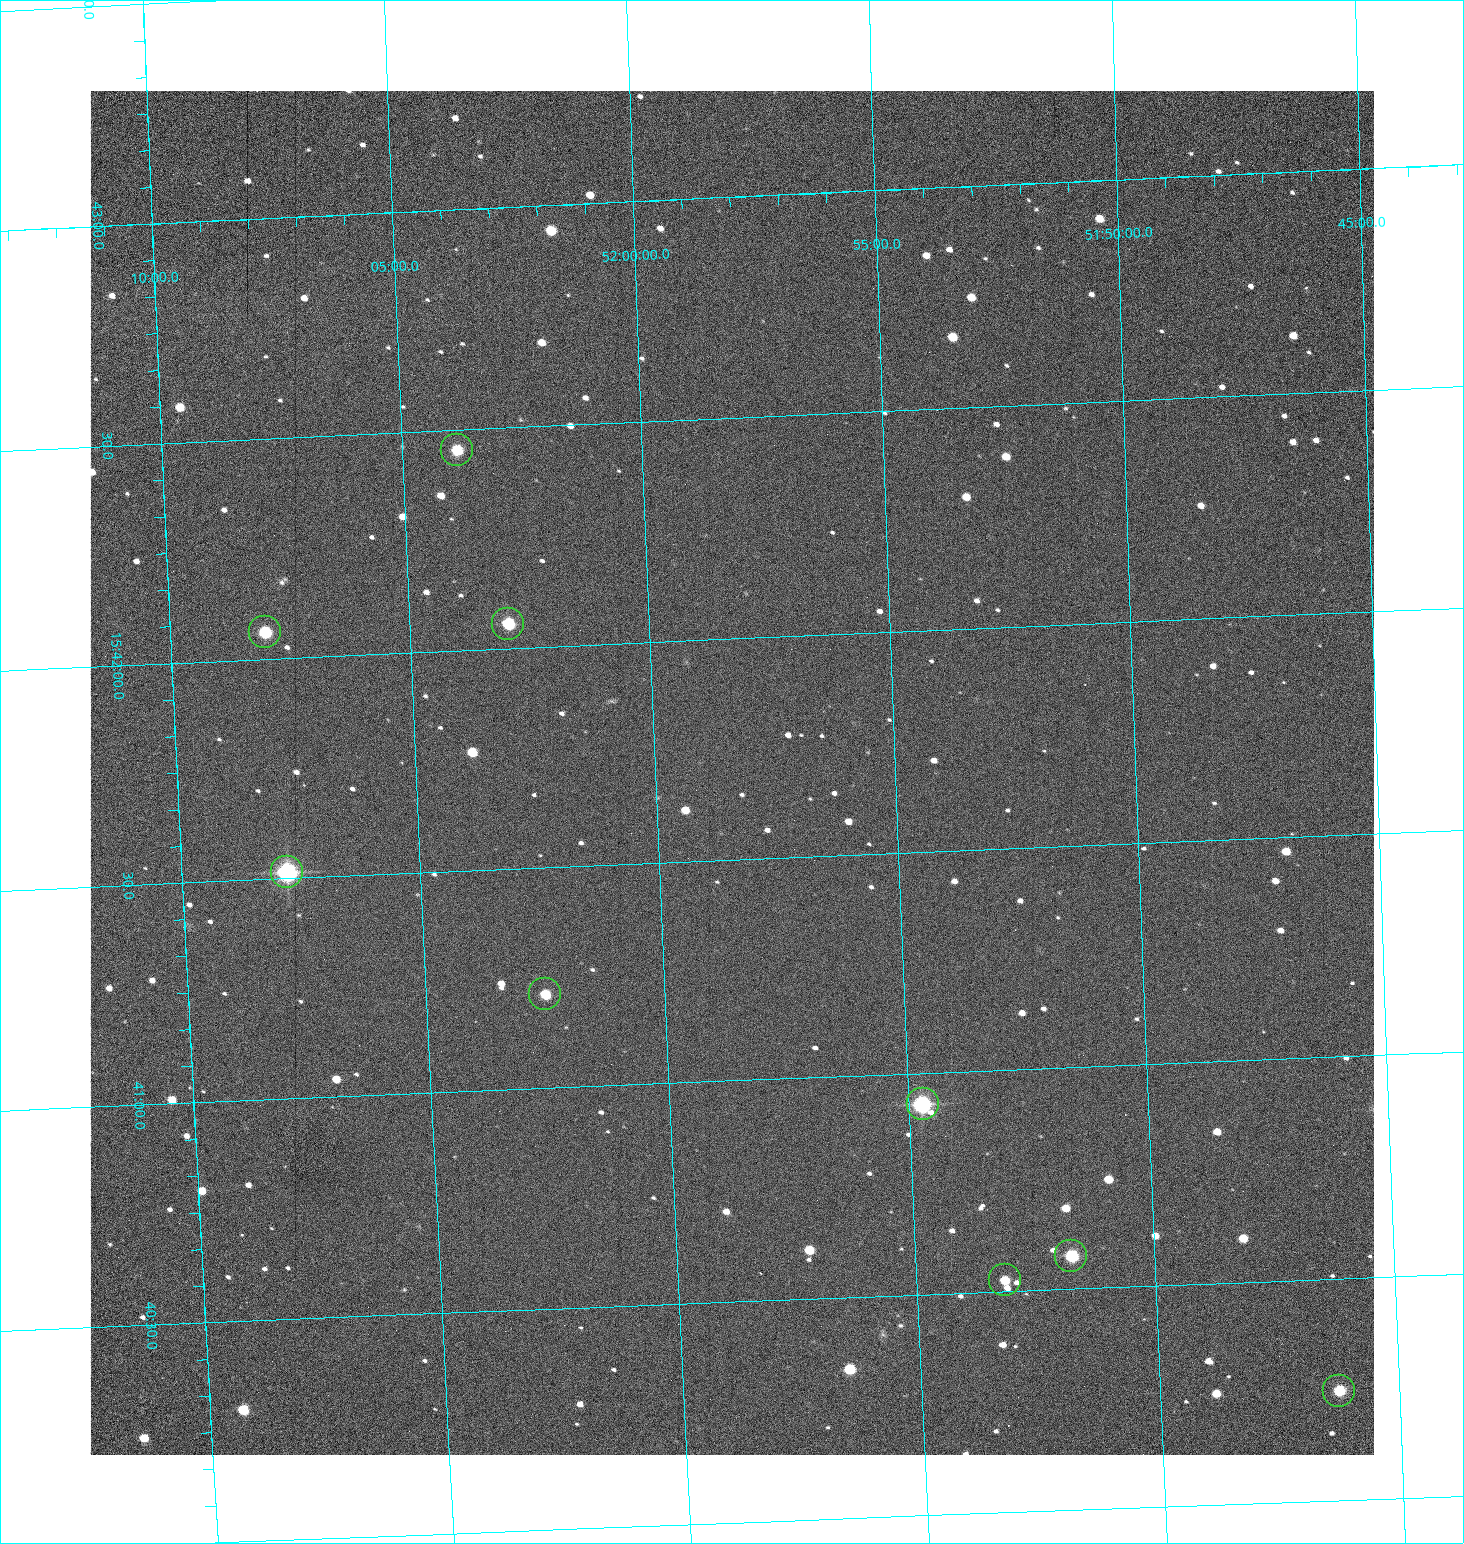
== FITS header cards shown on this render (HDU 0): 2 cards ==
NAXIS1  =                 1284 /fastest changing axis
NAXIS2  =                 1364 /next to fastest changing axis

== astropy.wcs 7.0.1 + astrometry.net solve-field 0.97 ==
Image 1284 x 1364 px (HDU 0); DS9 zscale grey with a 90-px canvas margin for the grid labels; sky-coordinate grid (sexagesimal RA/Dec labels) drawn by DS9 from the SOLVED WCS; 9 Tycho-2 reference stars matched to detected sources circled (green)
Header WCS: RA---TAN/DEC--TAN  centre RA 15:41:42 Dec +51:58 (235.42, +51.97 deg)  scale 1.26 arcsec/px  FOV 26.9' x 28.5'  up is +92 deg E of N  parity flipped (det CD > 0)
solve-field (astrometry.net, Tycho-2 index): VERIFIED the header's WCS against the Tycho-2 star catalogue (9 matches, 0 conflicts) and refined it, rather than solving blind
Solved WCS: RA---TAN-SIP/DEC--TAN-SIP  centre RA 15:41:42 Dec +51:58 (235.42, +51.97 deg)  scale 1.25 arcsec/px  FOV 26.8' x 28.5'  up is +92 deg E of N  parity flipped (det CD > 0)
The solver's refit moves the header's centre by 0.52 arcsec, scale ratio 0.9969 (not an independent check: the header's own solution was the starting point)
Tycho-2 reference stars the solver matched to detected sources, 9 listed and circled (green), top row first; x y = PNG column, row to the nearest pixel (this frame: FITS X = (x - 90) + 1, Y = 1364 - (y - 91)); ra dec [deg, ICRS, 3 dp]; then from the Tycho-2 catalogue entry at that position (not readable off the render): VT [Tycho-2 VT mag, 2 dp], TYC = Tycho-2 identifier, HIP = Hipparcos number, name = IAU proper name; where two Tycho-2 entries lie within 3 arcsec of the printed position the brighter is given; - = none
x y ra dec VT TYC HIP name
457 450 235.614 +52.064 11.61 3489-1132-1 - -
508 624 235.514 +52.049 11.19 3489-1407-1 - -
265 632 235.515 +52.133 11.12 3489-1380-1 - -
287 872 235.378 +52.130 9.31 3489-1322-1 76850 -
545 994 235.303 +52.042 11.52 3489-958-1 - -
923 1104 235.232 +51.912 9.59 3489-824-1 - -
1071 1256 235.143 +51.862 10.97 3489-1016-1 - -
1005 1280 235.131 +51.886 12.29 3489-908-1 - -
1339 1391 235.062 +51.771 11.53 3489-1453-1 - -